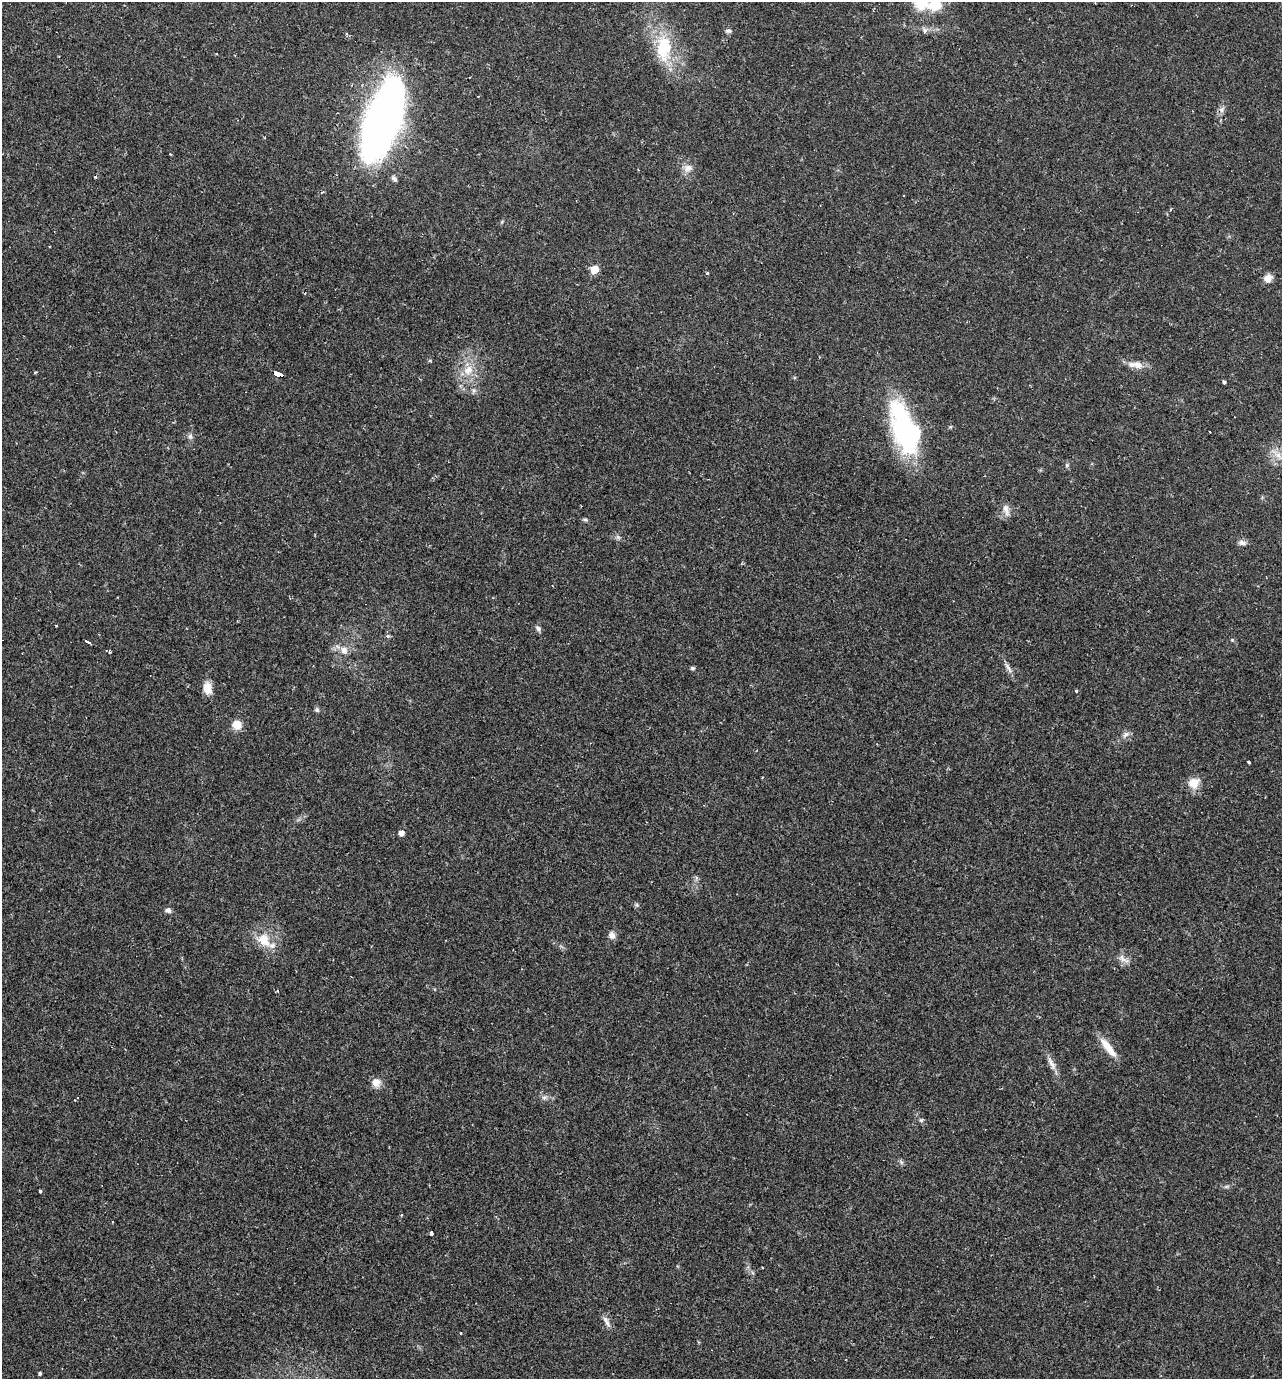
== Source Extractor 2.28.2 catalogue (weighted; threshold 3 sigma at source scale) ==
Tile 11 of 4 x 4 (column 3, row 3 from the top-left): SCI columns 2829-4108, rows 1378-2754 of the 5523 x 5509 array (HDU 1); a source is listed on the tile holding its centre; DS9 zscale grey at full resolution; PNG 1284 x 1381 px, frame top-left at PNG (2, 2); no overlay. Shown black and unused: <1% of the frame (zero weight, under 2 of 3 exposures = <1% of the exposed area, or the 3 px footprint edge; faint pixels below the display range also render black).
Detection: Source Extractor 2.28.2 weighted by HDU 2 'WHT'; one run over the whole footprint, this tile lists its part. Background 0.0291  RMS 0.0039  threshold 0.0177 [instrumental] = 3 sigma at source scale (4.5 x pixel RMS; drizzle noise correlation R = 1.50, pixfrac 1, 0.05/0.05 arcsec/px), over >= 5 px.
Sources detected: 67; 1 too faint to see at this stretch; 1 inside a brighter object's white glare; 3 cosmic-ray / hot-pixel residue — not listed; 1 inside a brighter listed object's ellipse — not listed separately; the other 61 listed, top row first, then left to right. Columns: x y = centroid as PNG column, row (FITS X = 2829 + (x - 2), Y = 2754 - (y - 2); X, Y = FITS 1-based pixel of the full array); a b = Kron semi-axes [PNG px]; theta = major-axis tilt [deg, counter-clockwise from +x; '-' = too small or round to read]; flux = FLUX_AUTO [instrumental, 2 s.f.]
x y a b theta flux
935 5 11 10 - 12
728 31 7 5 -11 1
925 31 9 6 81 1.2
664 48 39 21 87 19
478 96 3 2 - 0.42
383 119 71 27 70 270
688 168 12 10 25 2.9
394 178 10 5 -40 1
594 269 6 5 - 8
707 273 5 4 - 0.45
1268 278 10 9 - 2.7
1137 365 17 9 -20 3.7
468 370 16 11 56 5.8
35 372 4 3 - 0.34
278 373 9 4 -25 96
1224 382 4 3 - 1.3
474 390 7 6 - 1.1
904 429 62 21 -74 57
190 436 8 6 70 1
1278 455 11 7 -51 2.6
1067 465 5 5 - 0.65
1006 509 17 8 -74 2.6
585 519 7 5 -3 0.67
1242 543 10 7 -15 1.4
56 626 3 3 - 1
538 628 7 6 - 1.4
388 636 5 4 - 0.82
1232 640 5 5 - 0.48
88 642 5 3 - 5
344 650 12 10 -67 3.1
110 652 3 3 - 0.98
692 668 5 5 - 0.85
1008 668 17 5 -58 1.9
207 688 13 9 -79 5.1
1076 691 4 3 - 0.56
317 710 7 6 - 0.84
237 725 10 9 - 4.8
1126 734 10 6 45 1.5
1249 762 3 3 - 0.78
1194 783 13 12 - 5
401 833 5 5 - 2.1
637 905 6 4 -71 0.58
168 910 8 7 - 1.3
612 935 9 8 - 2
264 940 22 16 -49 8.3
1123 959 18 7 -34 2.3
1108 1047 29 8 -51 5.9
1051 1063 22 6 -60 2.9
376 1083 11 10 - 3.1
77 1098 4 3 - 1.6
544 1098 6 6 - 1
921 1120 6 5 - 0.66
901 1162 8 4 -53 0.73
1226 1186 7 4 1 0.71
40 1191 3 3 - 0.71
401 1215 4 3 - 0.35
431 1233 4 3 - 2.1
762 1268 3 2 - 0.39
606 1321 17 6 -61 2.1
461 1333 3 3 - 0.43
40 1373 4 3 - 0.65
Overlapping masked pixels (flux is a lower limit): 1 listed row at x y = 278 373
Isophote crosses this tile's border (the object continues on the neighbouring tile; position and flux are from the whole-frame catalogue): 1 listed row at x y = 935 5